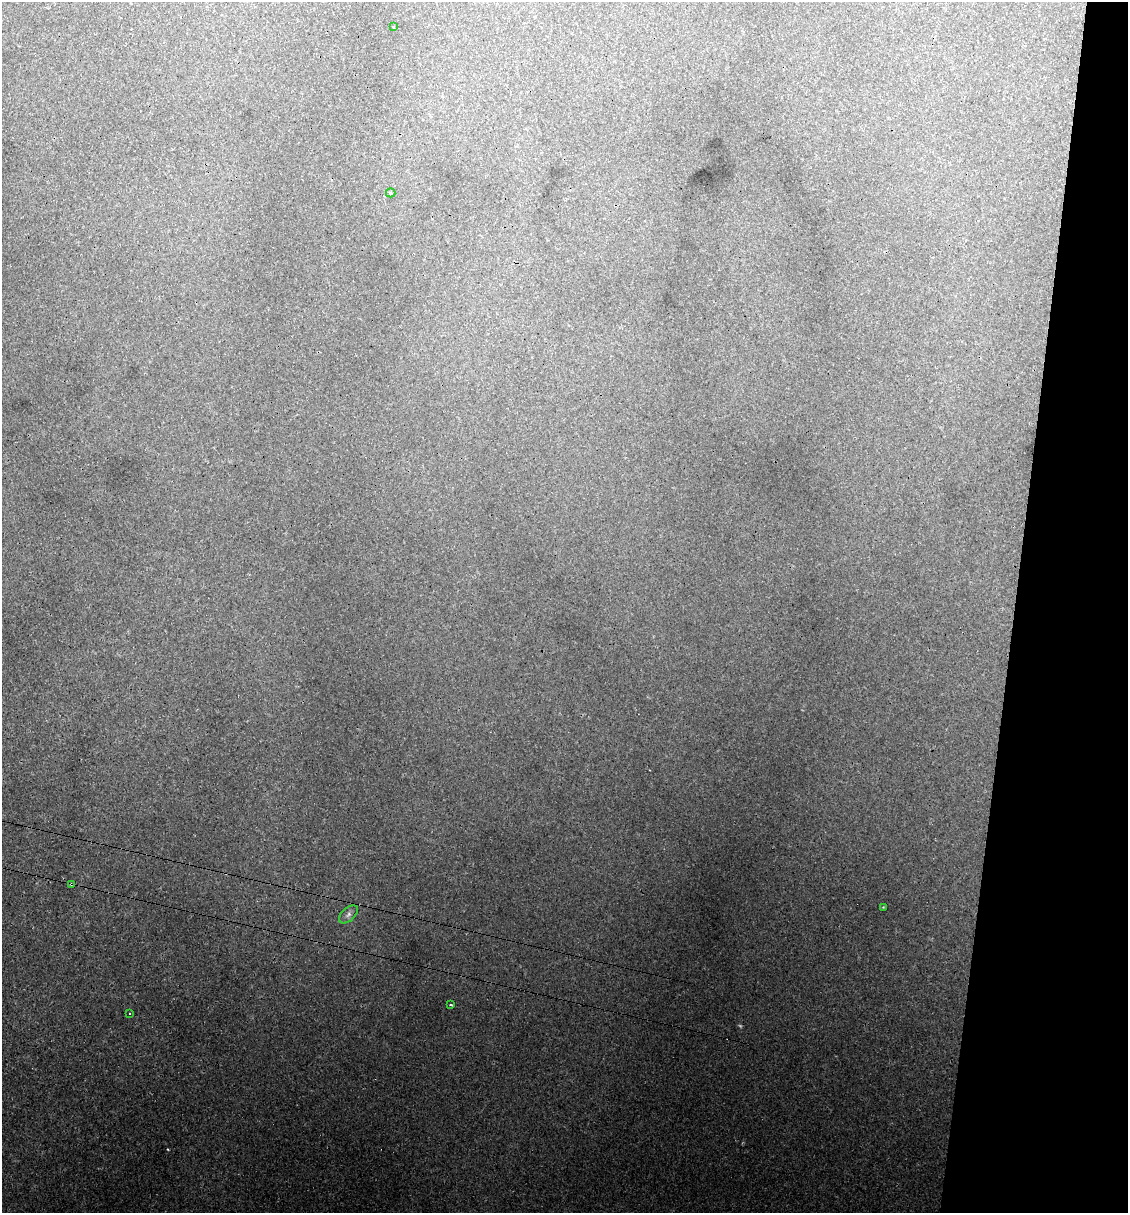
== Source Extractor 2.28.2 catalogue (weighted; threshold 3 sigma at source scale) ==
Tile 8 of 4 x 4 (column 4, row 2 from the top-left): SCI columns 3566-4691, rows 2482-3692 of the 4996 x 4970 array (HDU 1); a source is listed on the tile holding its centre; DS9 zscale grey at full resolution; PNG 1130 x 1215 px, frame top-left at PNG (2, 2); each listed source drawn as its Kron ellipse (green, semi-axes under 4 px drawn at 4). Shown black and unused: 10% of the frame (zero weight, under 3 of 4 exposures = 8% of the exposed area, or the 3 px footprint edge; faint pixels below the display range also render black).
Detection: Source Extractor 2.28.2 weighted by HDU 2 'WHT'; one run over the whole footprint, this tile lists its part. Background 0.0181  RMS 0.0024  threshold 0.0108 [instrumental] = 3 sigma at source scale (4.5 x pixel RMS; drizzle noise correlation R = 1.50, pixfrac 1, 0.05/0.05 arcsec/px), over >= 5 px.
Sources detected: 9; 1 too faint to see at this stretch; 1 cosmic-ray / hot-pixel residue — neither listed nor drawn; the other 7 listed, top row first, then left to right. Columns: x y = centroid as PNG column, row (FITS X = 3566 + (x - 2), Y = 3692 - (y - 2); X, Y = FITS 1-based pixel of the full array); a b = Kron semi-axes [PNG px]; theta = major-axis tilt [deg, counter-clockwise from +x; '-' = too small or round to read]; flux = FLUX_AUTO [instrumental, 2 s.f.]
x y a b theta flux
393 27 3 2 - 0.28
391 193 5 4 - 0.49
71 884 4 3 - 0.22
883 907 4 3 - 0.18
348 914 11 6 42 0.89
451 1005 3 3 - 0.49
129 1014 3 3 - 0.35
Overlapping masked pixels (flux is a lower limit): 1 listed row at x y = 71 884